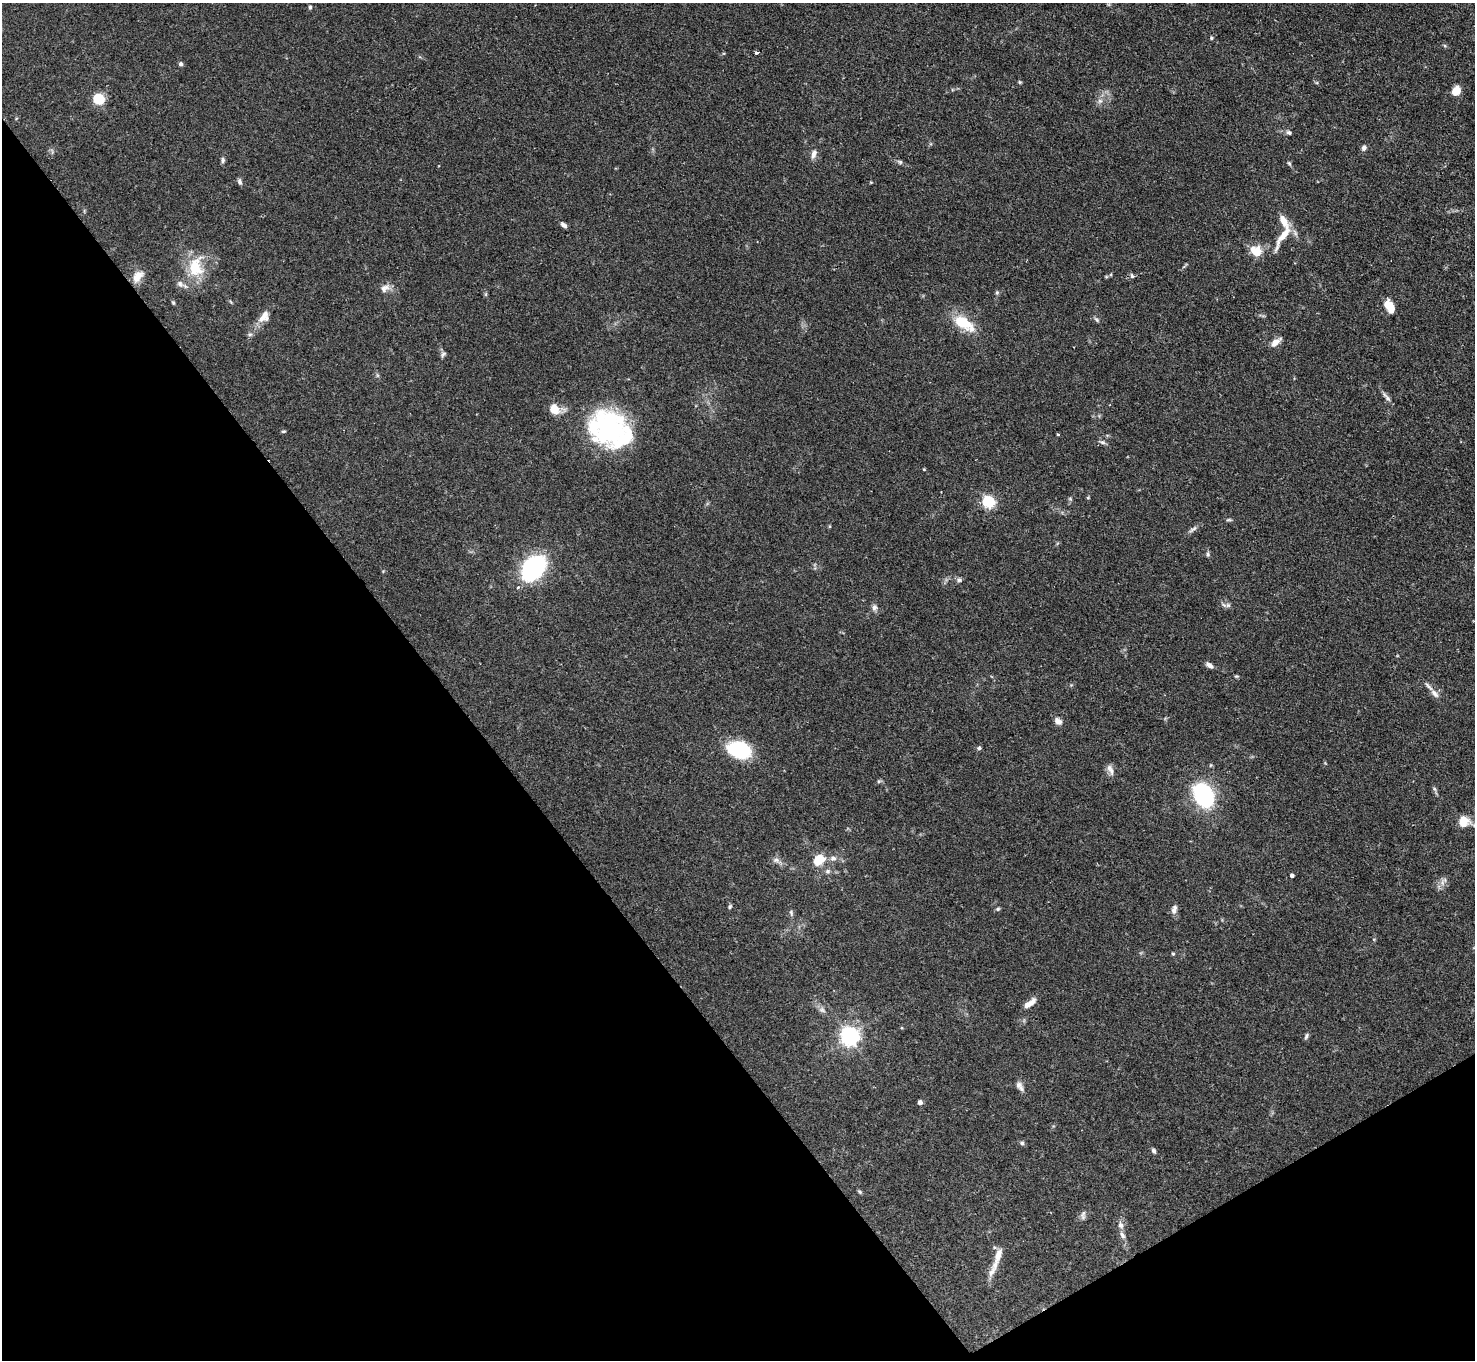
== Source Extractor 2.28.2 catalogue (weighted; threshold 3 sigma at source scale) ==
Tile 14 of 4 x 4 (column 2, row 4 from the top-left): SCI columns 1473-2945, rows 301-1658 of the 5896 x 5890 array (HDU 1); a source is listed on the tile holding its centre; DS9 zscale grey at full resolution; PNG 1477 x 1362 px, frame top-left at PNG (2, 3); no overlay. Shown black and unused: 34% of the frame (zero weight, under 2 of 3 exposures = <1% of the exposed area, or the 3 px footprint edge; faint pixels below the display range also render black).
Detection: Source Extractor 2.28.2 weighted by HDU 2 'WHT'; one run over the whole footprint, this tile lists its part. Background 0.109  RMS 0.0058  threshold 0.0261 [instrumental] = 3 sigma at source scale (4.5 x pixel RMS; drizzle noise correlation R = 1.50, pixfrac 1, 0.05/0.05 arcsec/px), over >= 5 px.
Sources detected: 93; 5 inside a brighter listed object's ellipse — not listed separately; the other 88 listed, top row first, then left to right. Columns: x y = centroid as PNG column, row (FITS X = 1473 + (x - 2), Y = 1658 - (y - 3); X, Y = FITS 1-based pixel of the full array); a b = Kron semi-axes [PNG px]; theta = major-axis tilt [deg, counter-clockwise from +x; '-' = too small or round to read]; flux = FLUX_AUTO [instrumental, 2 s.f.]
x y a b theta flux
310 7 6 4 82 0.97
1211 38 5 4 - 0.76
757 53 4 3 - 2.6
181 64 5 5 - 1.4
1020 82 5 4 - 0.69
1456 91 11 9 65 5.9
99 99 5 5 - 53
1100 101 7 6 - 1.9
1289 132 7 5 -18 1.4
1364 148 7 6 - 1.7
814 154 14 7 73 3.1
223 160 8 5 89 1.3
900 162 6 5 - 1
1289 163 5 5 - 0.84
240 182 9 5 -70 1.4
871 182 5 3 - 0.49
1283 221 20 9 -60 7.6
564 225 7 4 -34 2
1284 235 33 7 58 10
1256 251 13 10 -32 10
195 267 29 19 81 21
138 276 16 10 52 6.1
1132 276 6 5 - 1.1
1106 277 5 3 - 0.62
385 288 15 9 35 3.8
997 292 6 5 - 0.94
486 294 6 4 72 0.7
231 302 6 3 -70 0.61
173 303 5 4 - 0.72
1390 307 12 7 -65 12
264 317 18 10 54 6.2
1097 320 8 5 -45 1.2
963 323 26 11 -33 19
250 334 6 5 - 1.2
1275 342 12 6 41 4.8
443 354 8 6 47 1.4
377 375 6 4 -71 0.85
1388 398 12 6 -52 2.2
554 409 7 6 - 14
609 427 51 34 -70 72
283 431 6 3 8 0.66
1058 434 4 3 - 0.49
1103 442 8 6 -3 1.5
924 469 3 3 - 0.5
1070 499 5 5 - 0.79
988 502 6 5 - 77
1229 520 9 3 -4 0.91
1193 529 15 4 36 1.9
1208 554 7 5 88 1.1
533 568 20 13 50 110
959 580 7 6 - 1.4
1228 605 7 5 -44 1.3
874 607 10 7 84 2.1
1209 665 9 5 -35 2.3
1236 676 6 4 -10 0.72
1435 693 14 7 -46 3.1
1058 721 9 7 -40 3.1
979 748 6 4 1 1
740 750 24 16 -12 36
1112 771 13 8 -84 3.1
879 781 6 4 43 0.85
1434 789 6 5 - 1
1203 795 16 12 -61 97
1464 821 15 14 - 7.4
833 858 9 7 9 2.6
776 860 11 6 -7 2.4
819 860 11 8 44 14
828 871 8 7 - 1.7
1292 875 4 3 - 1.6
1442 882 12 6 90 2.6
730 907 7 4 63 0.89
998 909 6 5 - 0.83
1174 909 13 7 72 2.5
791 913 9 5 -75 1.2
1173 954 5 4 - 0.73
1030 1003 16 6 37 4.8
822 1010 10 7 -32 2.1
850 1036 7 6 - 280
1306 1036 9 4 72 1.2
1020 1086 14 7 -53 2.7
920 1102 5 5 - 2
1022 1143 6 5 - 1.2
1154 1151 7 5 -58 1.3
860 1192 7 4 -49 0.85
1083 1215 13 6 86 2.1
1121 1225 10 7 -71 2.9
1122 1235 12 6 -61 2.6
998 1256 24 8 72 6.4
Overlapping masked pixels (flux is a lower limit): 1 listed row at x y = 1284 235